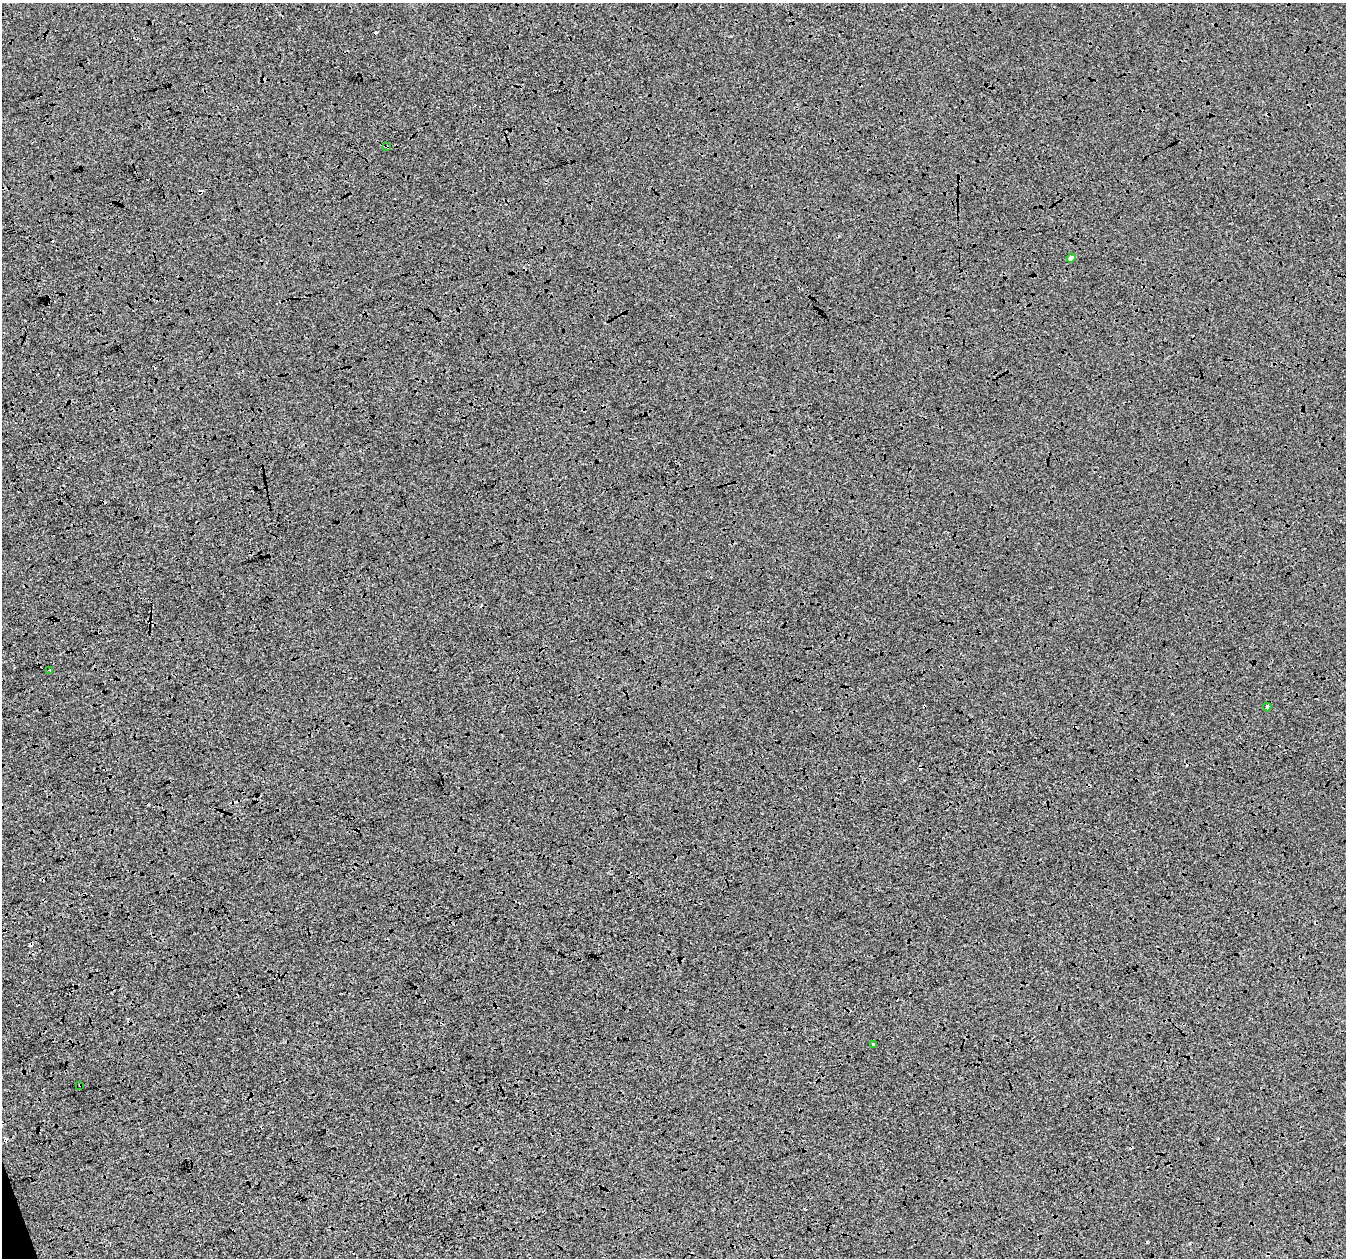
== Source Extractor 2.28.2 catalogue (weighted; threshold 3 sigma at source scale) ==
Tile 7 of 4 x 4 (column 3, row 2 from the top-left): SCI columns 2690-4033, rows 2577-3832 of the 5382 x 5205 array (HDU 1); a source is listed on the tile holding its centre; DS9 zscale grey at full resolution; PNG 1348 x 1260 px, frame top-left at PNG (2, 3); each listed source drawn as its Kron ellipse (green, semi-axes under 4 px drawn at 4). Shown black and unused: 2% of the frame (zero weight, under 3 of 4 exposures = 2% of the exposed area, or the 3 px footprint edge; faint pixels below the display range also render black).
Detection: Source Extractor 2.28.2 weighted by HDU 2 'WHT'; one run over the whole footprint, this tile lists its part. Background -1.94e-04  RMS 0.0065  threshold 0.029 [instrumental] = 3 sigma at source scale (4.5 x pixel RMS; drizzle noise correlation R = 1.50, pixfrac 1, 0.0396/0.0396 arcsec/px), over >= 5 px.
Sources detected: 9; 3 cosmic-ray / hot-pixel residue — neither listed nor drawn; the other 6 listed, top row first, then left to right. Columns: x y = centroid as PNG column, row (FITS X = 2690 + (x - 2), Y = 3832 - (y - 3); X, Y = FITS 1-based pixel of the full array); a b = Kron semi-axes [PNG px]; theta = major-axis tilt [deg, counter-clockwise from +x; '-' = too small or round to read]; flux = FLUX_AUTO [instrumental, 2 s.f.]
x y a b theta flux
387 147 3 3 - 0.73
1071 258 5 4 - 2.6
50 670 3 3 - 0.45
1267 707 4 4 - 1.8
873 1044 3 3 - 0.7
80 1085 3 2 - 0.44
Overlapping masked pixels (flux is a lower limit): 2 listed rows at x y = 387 147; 80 1085